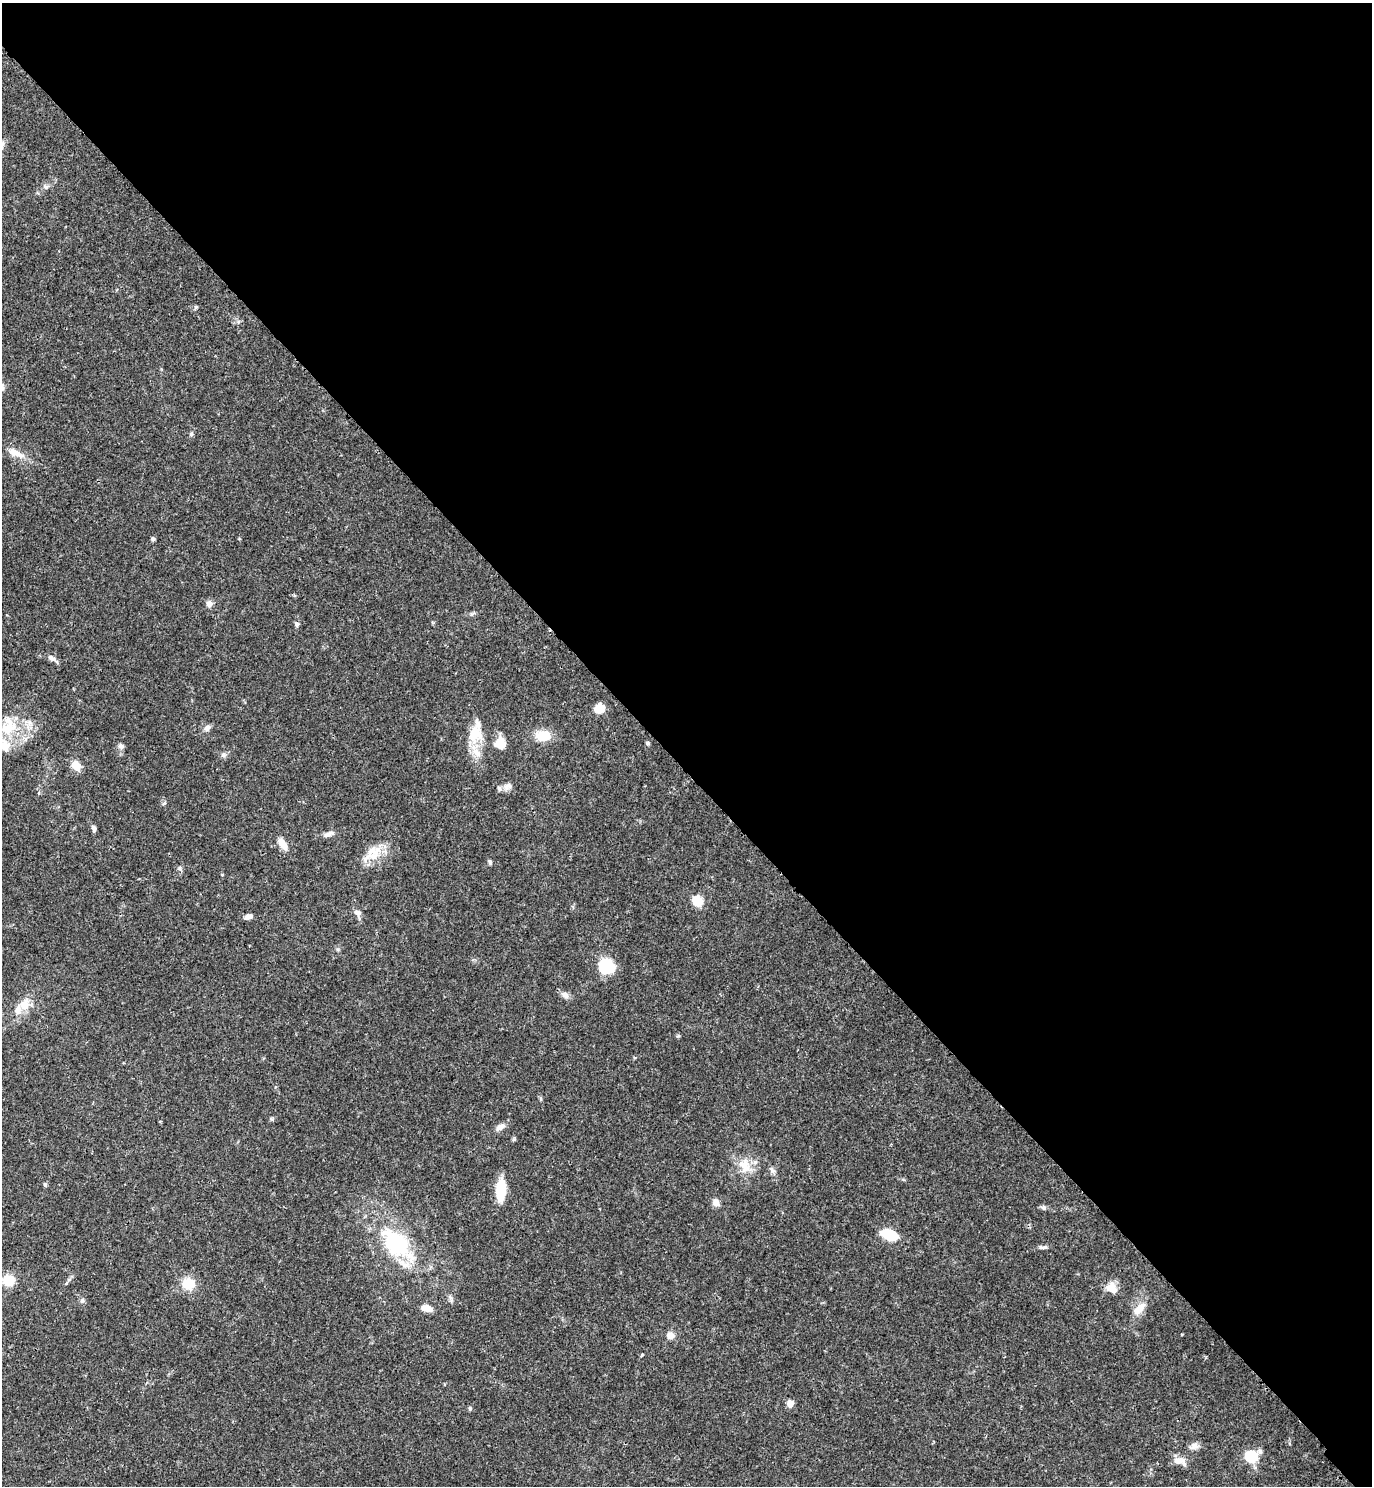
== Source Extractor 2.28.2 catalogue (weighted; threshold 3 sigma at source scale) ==
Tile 8 of 4 x 4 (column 4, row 2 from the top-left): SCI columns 4500-5869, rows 3058-4541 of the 6120 x 6120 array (HDU 1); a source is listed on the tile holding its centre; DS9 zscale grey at full resolution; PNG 1374 x 1488 px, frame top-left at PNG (2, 3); no overlay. Shown black and unused: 52% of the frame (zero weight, under 3 of 4 exposures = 6% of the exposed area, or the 3 px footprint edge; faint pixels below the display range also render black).
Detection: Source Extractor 2.28.2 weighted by HDU 2 'WHT'; one run over the whole footprint, this tile lists its part. Background 0.0581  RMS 0.0031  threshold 0.0138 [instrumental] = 3 sigma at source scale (4.5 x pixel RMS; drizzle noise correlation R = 1.50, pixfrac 1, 0.05/0.05 arcsec/px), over >= 5 px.
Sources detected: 62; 1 inside a brighter object's white glare — not listed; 5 inside a brighter listed object's ellipse — not listed separately; the other 56 listed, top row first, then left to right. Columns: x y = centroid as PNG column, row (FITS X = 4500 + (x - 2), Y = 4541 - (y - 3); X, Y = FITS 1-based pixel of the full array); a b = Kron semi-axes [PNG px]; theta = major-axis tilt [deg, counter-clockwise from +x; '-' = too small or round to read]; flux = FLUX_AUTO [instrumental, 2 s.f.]
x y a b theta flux
45 187 8 6 -37 0.85
196 307 6 4 45 0.4
191 434 6 4 48 0.49
15 453 23 8 -20 3.4
153 539 6 5 - 0.54
209 604 9 9 - 1.3
297 624 7 5 -71 0.83
51 658 11 7 -32 1.4
599 708 9 8 - 4.7
8 728 28 19 23 11
207 728 8 7 - 1.2
477 734 21 16 -75 6
543 735 15 11 -4 6
500 743 14 13 - 4
647 743 7 3 -19 0.38
121 746 8 7 - 0.93
223 755 8 6 90 0.78
76 765 11 8 -56 3.5
507 786 13 8 24 1.4
94 828 8 5 -75 0.92
327 834 12 6 17 1.3
283 844 14 7 -58 3.1
372 854 29 17 48 6.5
490 862 6 4 -70 0.53
180 868 6 4 90 0.51
698 901 6 5 - 19
357 913 9 6 -29 1.5
248 916 8 5 15 1.4
606 966 16 14 -36 12
565 995 10 8 -36 1.5
24 1005 16 10 72 4.4
678 1036 6 3 18 0.34
500 1127 13 7 24 1.6
744 1165 22 15 -72 5.4
772 1170 10 5 -51 0.88
45 1185 5 5 - 0.44
501 1190 23 9 85 8.7
716 1202 8 7 - 1.9
1044 1208 7 6 - 0.73
889 1235 16 9 -19 9.2
397 1243 47 25 -44 29
1043 1247 12 5 3 0.83
8 1280 9 9 - 7.1
188 1284 13 11 -17 6.3
1111 1288 12 10 -45 3.6
82 1300 7 5 69 0.66
427 1308 12 7 -13 2.8
1139 1309 20 9 48 3.3
671 1335 10 9 - 2
642 1355 4 3 - 0.31
790 1403 8 7 - 1.9
470 1408 5 4 - 0.47
1194 1446 10 8 38 1.7
1260 1451 7 6 - 0.81
1251 1456 6 6 - 32
1178 1461 15 10 -5 2.5
Unlisted compact peaks at least as high as the median listed source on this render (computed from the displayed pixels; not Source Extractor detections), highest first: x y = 451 1298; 272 1119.